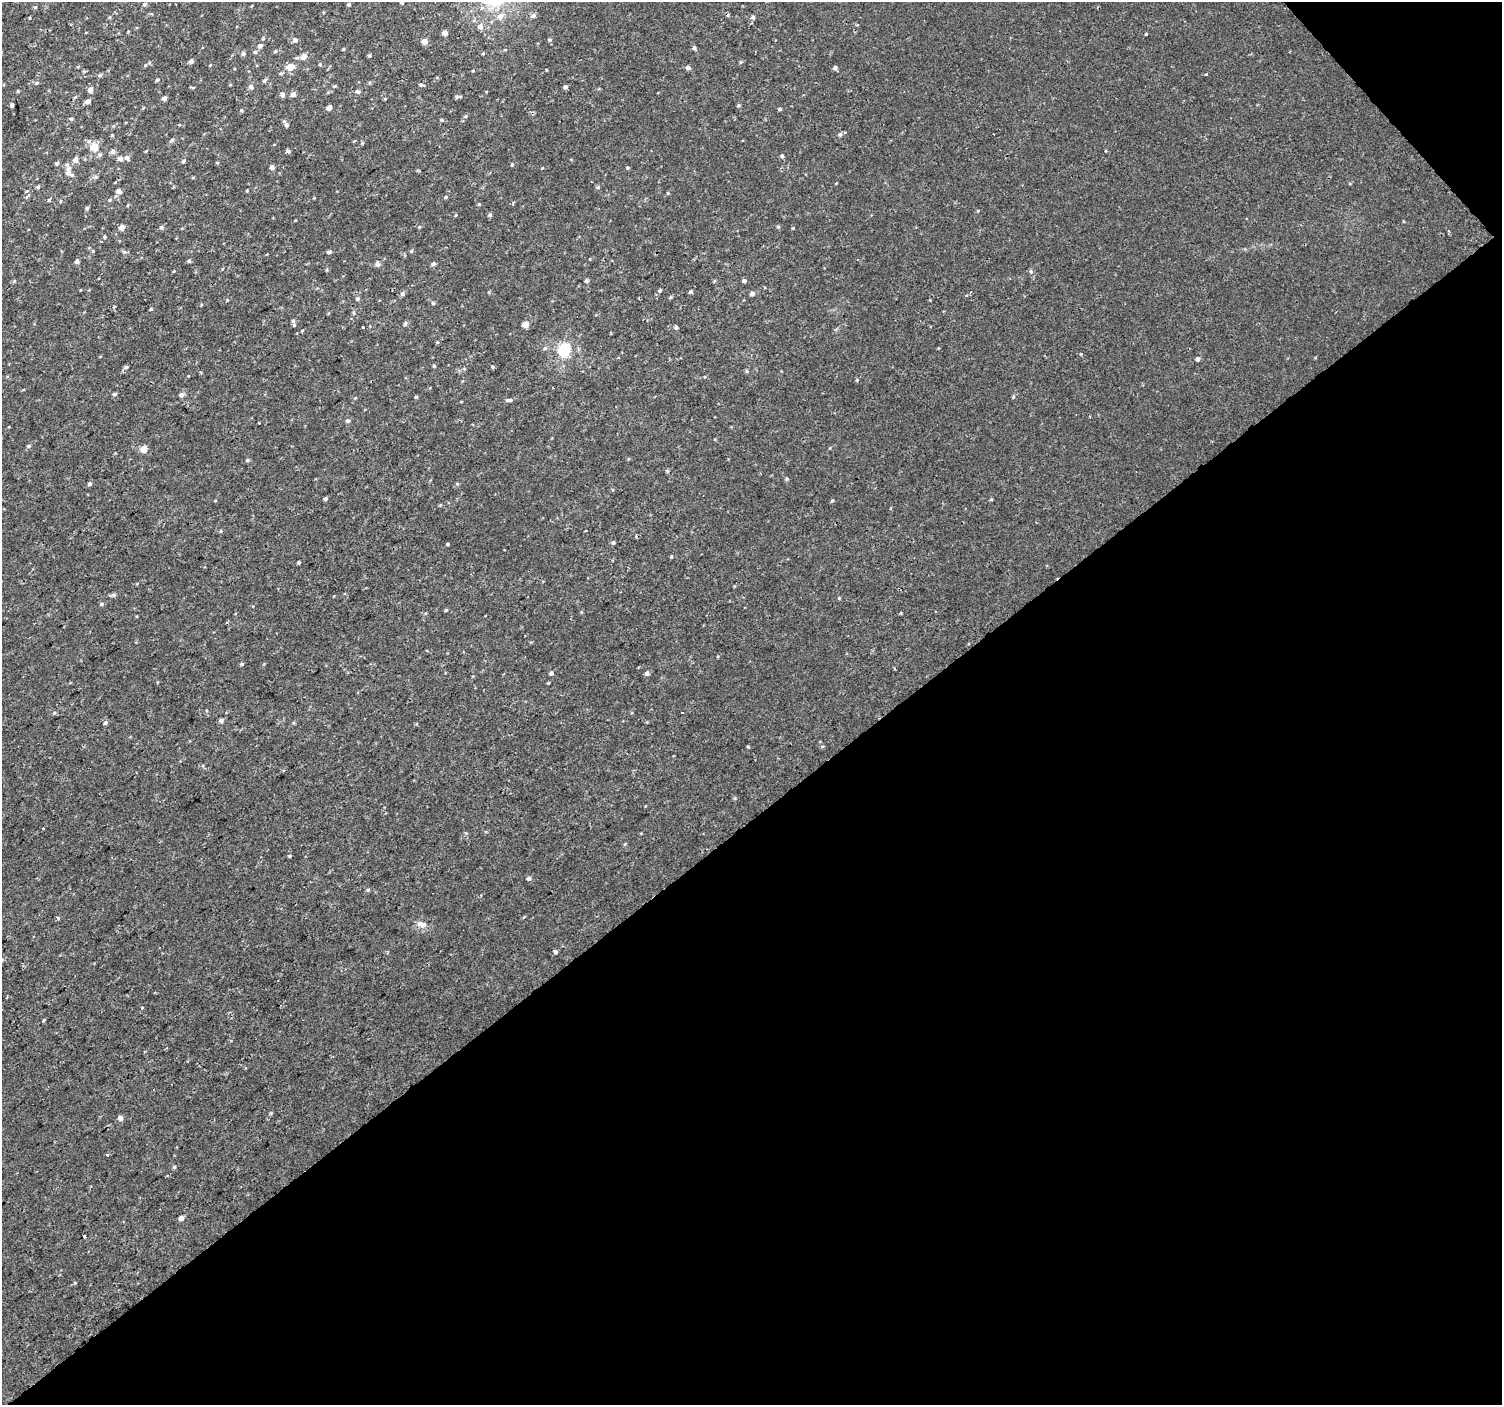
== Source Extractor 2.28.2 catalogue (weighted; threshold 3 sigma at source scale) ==
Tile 12 of 4 x 4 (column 4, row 3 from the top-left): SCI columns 4500-5999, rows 1544-2946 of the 6003 x 5958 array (HDU 1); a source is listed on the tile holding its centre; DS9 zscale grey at full resolution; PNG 1504 x 1407 px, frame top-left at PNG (2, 2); no overlay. Shown black and unused: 43% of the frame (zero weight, under 2 of 3 exposures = <1% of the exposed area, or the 3 px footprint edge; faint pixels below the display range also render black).
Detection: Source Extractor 2.28.2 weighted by HDU 2 'WHT'; one run over the whole footprint, this tile lists its part. Background 2.98e-04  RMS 0.002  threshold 0.00922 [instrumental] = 3 sigma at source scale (4.5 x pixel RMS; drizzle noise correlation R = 1.50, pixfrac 1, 0.0396/0.0396 arcsec/px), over >= 5 px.
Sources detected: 196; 1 cosmic-ray / hot-pixel residue — not listed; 3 inside a brighter listed object's ellipse — not listed separately; the other 192 listed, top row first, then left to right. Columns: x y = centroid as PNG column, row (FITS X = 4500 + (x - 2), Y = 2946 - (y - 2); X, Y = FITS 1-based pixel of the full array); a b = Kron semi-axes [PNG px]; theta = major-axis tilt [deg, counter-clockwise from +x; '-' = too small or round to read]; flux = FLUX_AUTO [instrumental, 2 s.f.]
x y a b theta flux
401 2 6 4 -56 0.41
144 4 6 5 - 0.42
349 4 4 4 - 0.43
35 7 5 4 - 0.27
323 12 4 3 - 0.16
500 16 9 7 42 1.3
533 16 6 6 - 0.6
753 17 6 5 - 0.49
30 18 3 2 - 0.17
857 25 4 3 - 0.18
480 26 6 6 - 1.2
445 33 4 4 - 1.4
1146 34 3 3 - 0.21
295 40 6 5 - 0.72
549 40 6 4 -1 0.33
424 41 4 4 - 2.2
260 46 7 6 - 0.66
694 48 5 4 - 0.41
343 49 4 4 - 0.2
275 51 5 4 - 0.34
255 52 5 5 - 0.39
483 53 4 3 - 0.19
243 54 6 5 - 0.45
369 56 4 4 - 0.3
304 57 6 5 - 1.5
191 61 4 4 - 0.75
741 62 5 4 - 0.25
320 64 5 4 - 0.25
290 67 6 5 - 3.4
688 68 5 4 - 0.84
835 68 4 4 - 0.66
473 71 4 3 - 0.17
281 73 5 4 - 0.27
100 75 6 4 18 0.46
157 80 5 4 - 0.31
264 81 6 4 33 0.47
37 83 7 4 20 0.3
421 85 7 4 -16 0.38
334 86 5 4 - 0.25
192 87 7 2 -9 0.2
251 87 6 6 - 0.64
565 87 4 4 - 0.7
90 90 5 4 - 1.4
18 91 4 4 - 0.2
358 92 6 4 -3 0.63
293 94 5 5 - 0.94
282 95 5 5 - 0.84
75 97 6 4 44 0.26
457 97 7 5 -8 0.33
164 98 4 4 - 0.95
88 101 6 4 21 0.96
12 105 4 3 - 0.69
739 105 5 4 - 0.31
329 108 5 4 - 0.95
780 109 4 4 - 0.37
241 110 5 5 - 0.29
465 116 6 5 - 0.31
71 119 6 4 5 0.35
441 120 5 4 - 0.25
287 125 5 4 - 0.55
840 134 5 5 - 0.49
112 135 4 4 - 0.25
172 140 6 5 - 0.44
362 143 5 4 - 0.23
94 147 6 6 - 3.9
113 151 6 5 - 0.7
146 151 5 3 - 0.17
1106 151 4 3 - 0.17
288 152 4 3 - 0.9
100 155 6 6 - 0.47
782 156 5 4 - 0.36
127 158 7 6 - 0.64
120 159 5 5 - 1
76 160 5 5 - 1.3
184 161 5 5 - 0.39
57 164 5 5 - 0.39
512 164 5 3 - 0.27
272 167 4 4 - 1
627 168 5 4 - 0.24
69 172 14 8 -72 1.7
96 177 6 4 -17 0.32
193 177 5 3 - 0.2
38 187 5 5 - 0.32
598 187 5 5 - 0.3
26 191 5 3 - 0.25
119 191 5 4 - 1.3
247 191 3 3 - 0.19
668 193 4 4 - 0.21
446 197 5 4 - 0.27
49 200 3 3 - 0.6
109 200 5 4 - 0.28
479 204 4 4 - 0.21
128 205 5 3 - 0.18
87 208 4 4 - 0.4
456 215 5 3 - 0.18
490 215 5 4 - 0.46
161 227 5 5 - 0.37
419 227 5 4 - 0.21
778 227 5 4 - 0.26
122 228 5 4 - 1.4
793 228 4 3 - 0.18
104 237 5 4 - 0.26
93 251 5 4 - 0.23
411 251 5 4 - 0.27
124 252 7 5 -19 0.4
329 252 5 4 - 0.51
77 261 5 4 - 0.6
189 261 4 4 - 0.39
377 264 8 6 -62 0.5
433 264 5 4 - 0.56
327 270 5 4 - 0.29
174 271 4 3 - 0.16
1031 271 5 5 - 0.34
586 281 5 4 - 0.39
744 281 5 4 - 0.47
660 290 5 4 - 0.36
691 292 4 4 - 0.46
402 294 6 6 - 0.49
752 294 5 4 - 0.8
670 297 5 4 - 0.29
357 299 6 5 - 0.39
227 300 4 4 - 0.2
433 303 5 4 - 0.38
115 307 4 3 - 0.31
151 309 4 3 - 0.22
354 313 5 3 - 0.27
293 321 5 4 - 0.35
405 324 6 4 75 0.42
525 324 5 4 - 2.6
363 327 3 3 - 0.89
676 327 4 4 - 0.56
302 331 5 3 - 0.19
545 348 6 5 - 0.41
564 350 6 6 - 29
618 358 4 2 - 0.15
1197 359 5 4 - 0.6
434 366 4 3 - 0.26
493 367 3 3 - 0.63
126 368 7 4 9 0.33
746 371 6 4 -88 0.27
857 380 4 4 - 0.22
553 388 3 2 - 0.22
114 394 5 4 - 0.4
181 395 6 5 - 0.67
416 397 4 3 - 0.27
510 400 8 4 6 0.57
348 421 6 5 - 0.41
28 446 6 4 29 0.35
830 448 5 3 - 0.17
143 449 5 5 - 2.8
628 459 5 3 - 0.18
247 460 5 5 - 0.37
667 471 6 4 -89 0.27
787 479 5 5 - 0.35
90 484 5 5 - 0.4
457 484 5 4 - 0.28
325 499 4 3 - 0.47
991 499 5 3 - 0.2
832 501 5 4 - 0.26
221 531 5 4 - 0.24
613 542 5 5 - 0.39
448 544 3 3 - 0.28
671 557 4 4 - 0.22
299 562 4 3 - 0.33
113 595 7 5 -20 0.4
839 598 4 4 - 0.24
101 604 5 4 - 0.37
446 610 4 3 - 0.22
241 664 5 4 - 0.3
551 673 4 4 - 0.57
647 673 5 5 - 0.59
54 713 5 4 - 0.28
221 720 6 5 - 0.57
105 723 6 4 36 0.52
822 746 4 4 - 0.4
748 747 5 3 - 0.19
43 828 3 3 - 0.55
289 856 4 3 - 0.25
529 878 5 4 - 0.62
368 890 5 5 - 0.29
58 918 4 3 - 0.69
423 925 10 8 41 1
555 952 5 4 - 0.44
2 960 6 5 - 0.41
7 997 3 2 - 0.22
142 1008 3 3 - 0.68
44 1020 4 4 - 0.21
120 1118 6 6 - 0.73
107 1155 4 4 - 0.24
174 1167 5 4 - 0.32
181 1218 5 4 - 0.84
85 1236 3 2 - 0.21
Isophote crosses this tile's border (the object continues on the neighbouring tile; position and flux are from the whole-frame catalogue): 2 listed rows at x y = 401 2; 2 960
Unlisted compact peaks at least as high as the median listed source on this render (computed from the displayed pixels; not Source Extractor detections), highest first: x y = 1206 74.